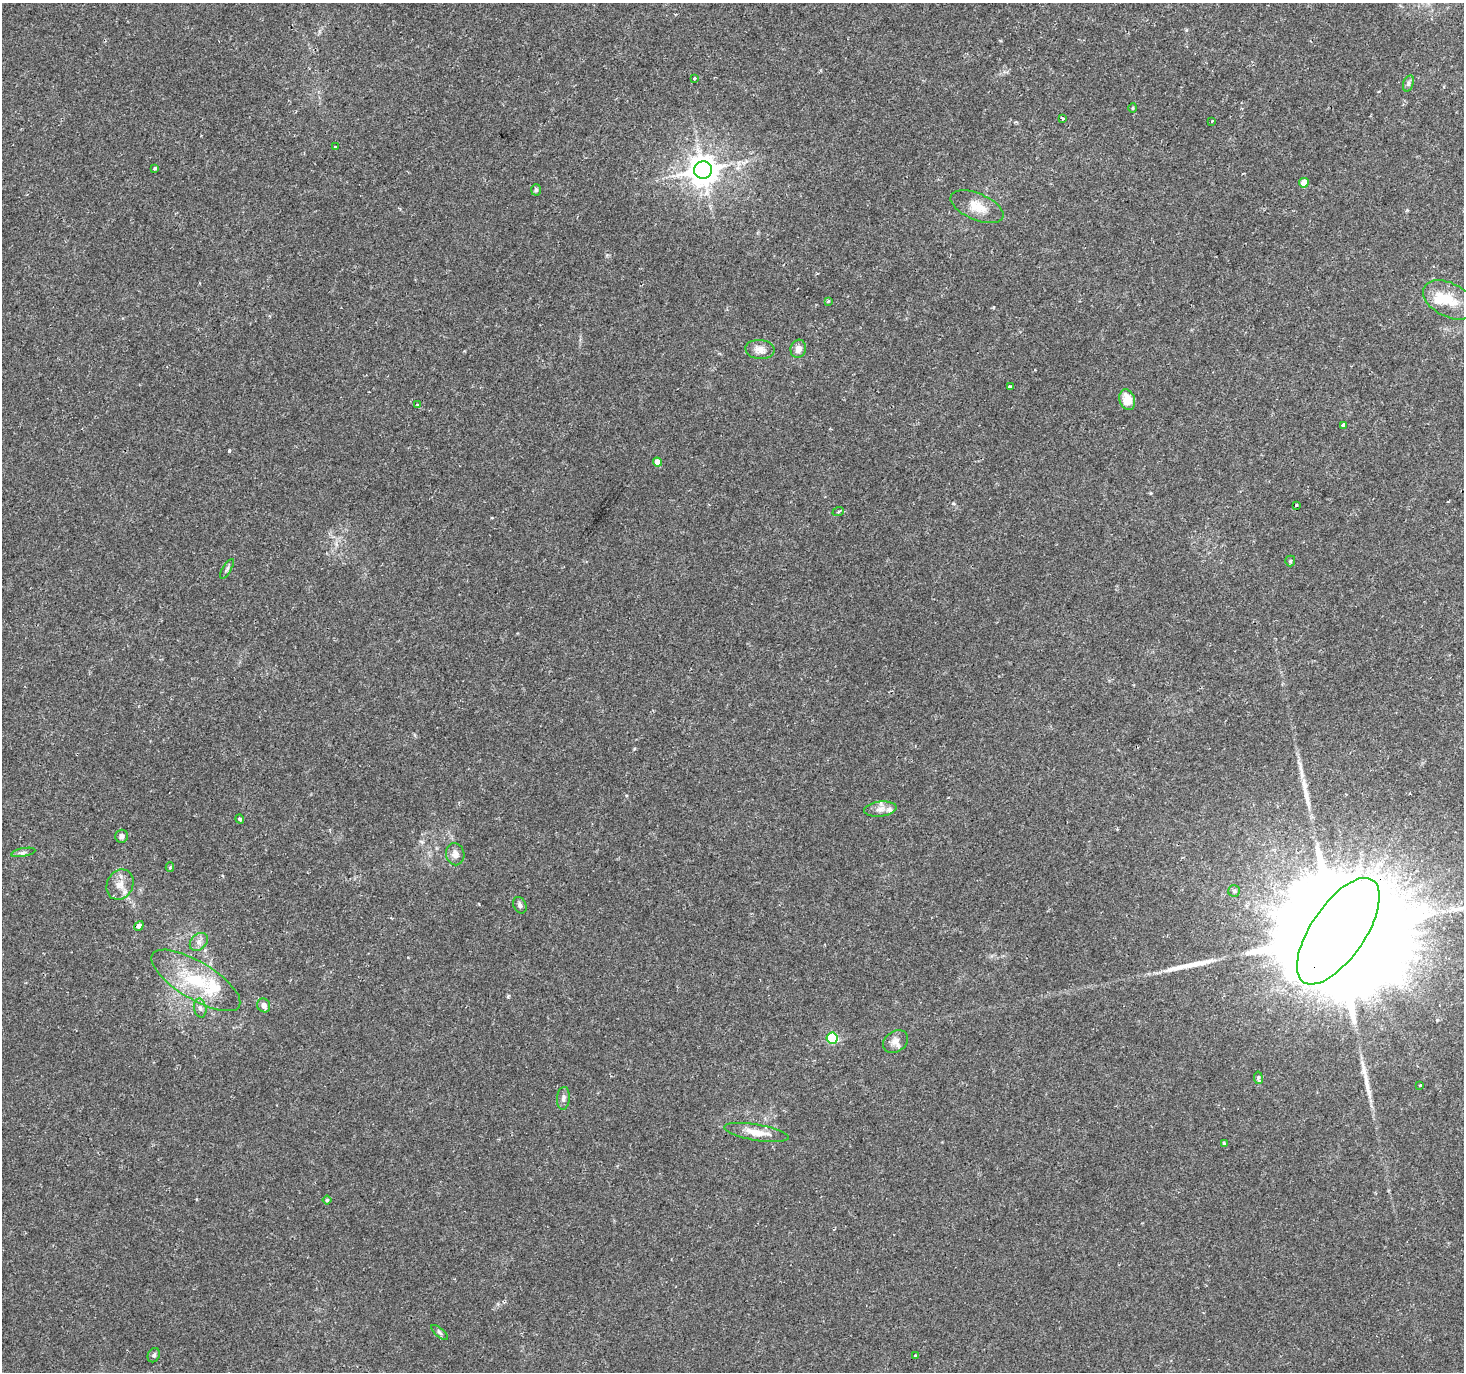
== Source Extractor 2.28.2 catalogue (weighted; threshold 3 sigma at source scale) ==
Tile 10 of 4 x 4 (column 2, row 3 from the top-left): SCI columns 1463-2924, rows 1563-2932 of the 5854 x 5930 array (HDU 1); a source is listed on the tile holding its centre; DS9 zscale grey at full resolution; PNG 1466 x 1374 px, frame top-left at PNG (2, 3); each listed source drawn as its Kron ellipse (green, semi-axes under 4 px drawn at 4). Shown black and unused: <1% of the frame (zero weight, under 2 of 3 exposures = <1% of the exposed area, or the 3 px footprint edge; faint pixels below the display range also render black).
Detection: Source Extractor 2.28.2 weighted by HDU 2 'WHT'; one run over the whole footprint, this tile lists its part. Background 0.0162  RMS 0.0025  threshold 0.0112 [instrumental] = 3 sigma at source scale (4.5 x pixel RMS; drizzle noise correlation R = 1.50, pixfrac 1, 0.0396/0.0396 arcsec/px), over >= 5 px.
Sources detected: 60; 1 inside a brighter object's white glare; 3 long thin detections or spike segments (spike, bleed or trail) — neither listed nor drawn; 6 inside a brighter listed object's ellipse — not listed separately; the other 50 listed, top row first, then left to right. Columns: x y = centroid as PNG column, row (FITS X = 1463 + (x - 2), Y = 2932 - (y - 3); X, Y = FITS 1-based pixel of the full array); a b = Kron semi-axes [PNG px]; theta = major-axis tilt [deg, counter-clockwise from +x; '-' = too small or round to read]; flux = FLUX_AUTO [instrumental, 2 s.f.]
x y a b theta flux
694 79 3 3 - 1.1
1408 83 8 5 72 0.6
1133 108 4 4 - 0.27
1062 118 3 3 - 0.57
1212 121 3 2 - 0.23
335 147 3 3 - 0.5
155 168 4 3 - 0.49
703 170 9 8 - 410
1304 183 5 5 - 3.7
536 190 6 5 - 0.47
977 207 28 13 -23 4.5
1449 300 28 16 -27 6.3
828 301 3 2 - 0.35
760 349 14 9 -6 2.1
798 349 9 7 72 1.7
1011 387 4 3 - 2.4
1127 400 10 7 -72 4
417 405 4 4 - 0.39
1343 425 4 3 - 0.89
657 462 4 4 - 2.2
1296 506 3 3 - 0.7
838 512 6 4 20 0.32
1290 561 5 5 - 0.34
227 569 11 4 59 0.58
880 809 16 7 7 1.7
240 819 5 3 - 0.5
122 836 6 6 - 0.94
23 852 12 3 11 0.65
455 854 11 9 -79 1.6
170 867 4 4 - 0.41
120 885 16 13 61 2.7
1234 891 6 6 - 0.44
520 905 8 6 -66 0.86
139 926 5 4 - 1.2
1338 931 62 27 56 22000
199 942 10 7 46 1.3
196 980 51 19 -31 16
264 1005 7 6 - 1.3
200 1008 10 6 -78 0.88
832 1038 5 5 - 18
895 1042 13 10 33 1.7
1258 1078 6 3 -82 1.3
1420 1085 3 3 - 0.31
563 1098 11 6 85 0.94
757 1132 33 8 -9 4
1224 1143 4 3 - 0.34
327 1200 4 4 - 0.29
439 1332 10 4 -40 0.58
154 1355 7 5 62 0.58
915 1356 3 3 - 0.33
Overlapping masked pixels (flux is a lower limit): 1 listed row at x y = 1338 931
Unlisted compact peaks at least as high as the median listed source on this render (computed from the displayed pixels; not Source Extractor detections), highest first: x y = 229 451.